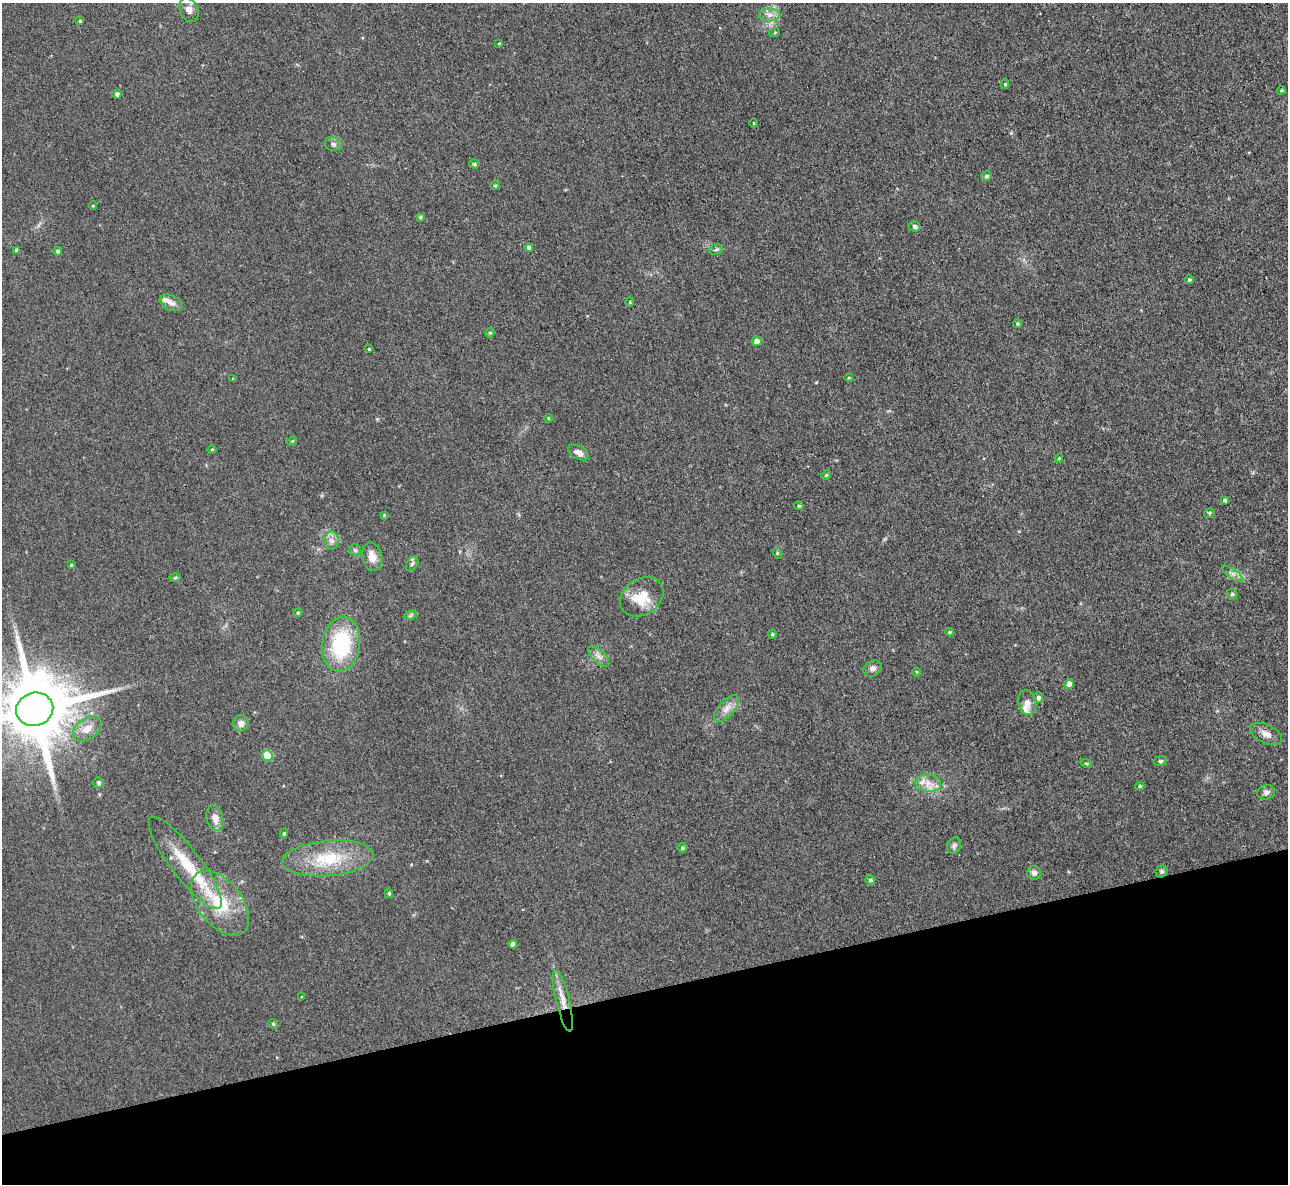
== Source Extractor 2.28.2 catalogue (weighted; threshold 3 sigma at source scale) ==
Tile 14 of 4 x 4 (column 2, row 4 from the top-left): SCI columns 1287-2572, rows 141-1322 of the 5145 x 5129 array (HDU 1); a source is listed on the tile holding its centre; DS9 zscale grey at full resolution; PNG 1290 x 1186 px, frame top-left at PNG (2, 3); each listed source drawn as its Kron ellipse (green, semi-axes under 4 px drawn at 4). Shown black and unused: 16% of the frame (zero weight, under 3 of 4 exposures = <1% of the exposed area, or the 3 px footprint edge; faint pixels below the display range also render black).
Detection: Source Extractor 2.28.2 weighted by HDU 2 'WHT'; one run over the whole footprint, this tile lists its part. Background 0.0486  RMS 0.0073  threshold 0.033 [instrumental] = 3 sigma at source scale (4.5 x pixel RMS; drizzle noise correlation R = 1.50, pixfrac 1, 0.05/0.05 arcsec/px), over >= 5 px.
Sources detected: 90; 3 inside a brighter listed object's ellipse — not listed separately; the other 87 listed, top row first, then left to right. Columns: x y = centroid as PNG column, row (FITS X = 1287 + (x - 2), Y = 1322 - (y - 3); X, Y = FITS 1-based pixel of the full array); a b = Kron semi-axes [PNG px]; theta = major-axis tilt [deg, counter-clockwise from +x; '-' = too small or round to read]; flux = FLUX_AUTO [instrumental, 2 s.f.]
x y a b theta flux
189 10 12 9 -65 4.8
770 15 10 6 -2 3.9
80 21 4 3 - 1.1
775 32 5 3 - 0.73
499 43 4 3 - 0.76
1005 84 5 4 - 1.3
1281 90 5 3 - 0.85
117 94 4 4 - 2.8
754 123 4 3 - 0.59
333 144 9 6 -19 2.4
474 164 5 4 - 1.1
986 176 5 5 - 1.4
495 186 4 4 - 0.93
93 205 4 3 - 0.65
420 217 4 4 - 1.1
915 226 6 5 - 2.4
529 247 4 4 - 2.3
716 249 7 5 17 1.5
16 250 4 4 - 1.7
58 251 4 4 - 2.2
1189 280 4 4 - 1.6
630 302 4 4 - 0.74
171 303 12 7 -24 4.6
1018 324 4 4 - 1.4
490 333 5 4 - 0.98
757 341 5 5 - 4.8
369 349 3 3 - 0.87
849 378 4 3 - 0.65
233 379 4 3 - 0.63
548 418 4 3 - 0.65
292 441 5 4 - 0.78
212 449 4 3 - 0.63
578 452 11 6 -28 4.2
1059 458 4 3 - 0.61
826 475 5 4 - 0.96
1225 500 4 3 - 1.9
799 506 4 3 - 1.3
1209 513 5 4 - 1.3
384 515 3 3 - 0.64
332 540 9 7 -89 3.4
355 550 6 6 - 1.5
777 553 6 3 -73 0.78
372 557 14 10 -77 7.5
412 564 8 5 54 1.8
71 565 4 3 - 0.79
1232 574 13 4 -35 3
175 577 6 4 1 1.1
1232 594 6 5 - 1.1
642 597 23 18 34 21
298 613 5 4 - 0.95
410 616 7 4 19 1.2
949 632 4 3 - 1
772 634 4 4 - 1.2
341 644 27 19 82 57
599 656 13 6 -44 3.9
872 668 10 7 32 3.3
916 672 4 3 - 0.64
1069 684 5 4 - 5.7
1038 698 5 5 - 2.2
1027 702 12 9 -76 4.6
726 708 16 8 48 6
35 709 19 16 16 8700
241 723 8 7 - 4.4
87 729 16 10 36 8.2
1266 734 17 9 -26 5.7
267 755 5 5 - 22
1160 761 7 4 8 1.3
1086 763 6 3 -19 0.81
98 783 5 5 - 2.2
928 783 13 8 -7 7
1140 786 4 4 - 0.97
1266 792 9 7 14 2.8
215 818 13 8 -75 6.2
284 833 5 3 - 1.2
954 846 8 6 63 2
682 848 5 5 - 1.3
328 858 46 17 5 35
185 863 57 14 -52 33
1162 871 6 5 - 1.4
1034 873 7 7 - 2.7
870 880 5 4 - 1.8
389 893 5 4 - 1.1
220 903 37 21 -51 38
513 944 4 4 - 3.3
302 997 4 2 - 0.57
563 1001 31 6 -76 9.9
273 1024 5 4 - 0.91
Overlapping masked pixels (flux is a lower limit): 1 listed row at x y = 563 1001
Isophote crosses this tile's border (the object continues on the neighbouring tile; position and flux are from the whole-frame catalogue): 2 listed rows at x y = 189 10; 35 709